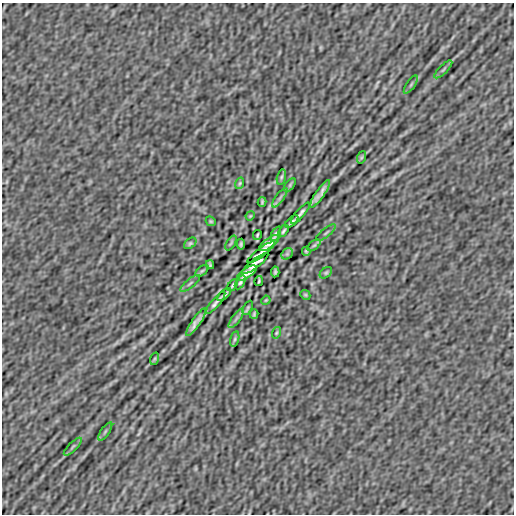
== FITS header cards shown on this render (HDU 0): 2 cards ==
NAXIS1  =                  512
NAXIS2  =                  512

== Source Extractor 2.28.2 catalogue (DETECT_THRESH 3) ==
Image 512 x 512 px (HDU 0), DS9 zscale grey, 1 PNG px = 1 image px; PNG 516 x 516 px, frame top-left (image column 1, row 512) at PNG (2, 3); each listed source drawn as its Kron ellipse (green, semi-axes under 4 px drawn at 4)
Background -1.18e-07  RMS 3.3e-06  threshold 1.00e-05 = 3 sigma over >= 5 px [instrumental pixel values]
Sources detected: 48; all 48 listed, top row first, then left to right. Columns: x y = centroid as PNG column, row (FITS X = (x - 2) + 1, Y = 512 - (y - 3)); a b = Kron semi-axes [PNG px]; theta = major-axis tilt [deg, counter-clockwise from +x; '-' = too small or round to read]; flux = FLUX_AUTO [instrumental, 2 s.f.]
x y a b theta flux
443 69 12 3 45 4.7e-04
411 85 10 2 55 4.1e-04
362 157 6 4 71 2.7e-04
281 177 8 4 76 3.5e-04
240 183 6 4 72 2.7e-04
290 185 8 4 54 3.6e-04
320 194 16 3 55 1.3e-03
280 198 11 3 55 5.5e-04
262 202 5 2 - 3.2e-04
300 213 13 2 49 7.7e-04
250 216 5 3 - 2.1e-04
211 221 5 4 - 2.7e-04
292 221 8 2 41 4.9e-04
283 231 7 3 57 4.0e-04
326 233 12 2 39 3.6e-04
276 234 8 4 62 4.1e-04
257 235 5 2 - 2.8e-04
190 243 7 4 39 3.6e-04
231 243 8 3 58 2.8e-04
269 243 12 5 35 1.6e-03
241 244 5 3 - 3.9e-04
314 245 8 4 37 4.2e-04
306 251 4 3 - 3.3e-04
261 252 16 4 37 5.8e-04
287 254 6 5 - 4.0e-04
255 264 16 4 37 6.1e-04
210 265 4 3 - 3.3e-04
202 271 8 4 37 4.2e-04
275 272 5 3 - 3.9e-04
247 273 11 5 34 1.5e-03
326 273 7 4 39 3.6e-04
259 281 5 2 - 2.8e-04
240 282 8 3 60 4.0e-04
190 283 12 2 39 3.6e-04
233 285 7 3 57 4.0e-04
224 295 8 2 41 5.0e-04
305 295 5 4 - 2.7e-04
266 300 5 3 - 2.1e-04
216 303 14 2 50 7.7e-04
248 308 8 4 61 2.6e-04
254 314 5 2 - 3.2e-04
236 318 11 3 55 5.5e-04
196 322 16 3 55 1.3e-03
276 333 6 4 72 2.7e-04
235 339 8 4 76 3.5e-04
154 359 6 4 71 2.7e-04
105 431 10 2 55 4.1e-04
73 447 12 3 45 4.7e-04